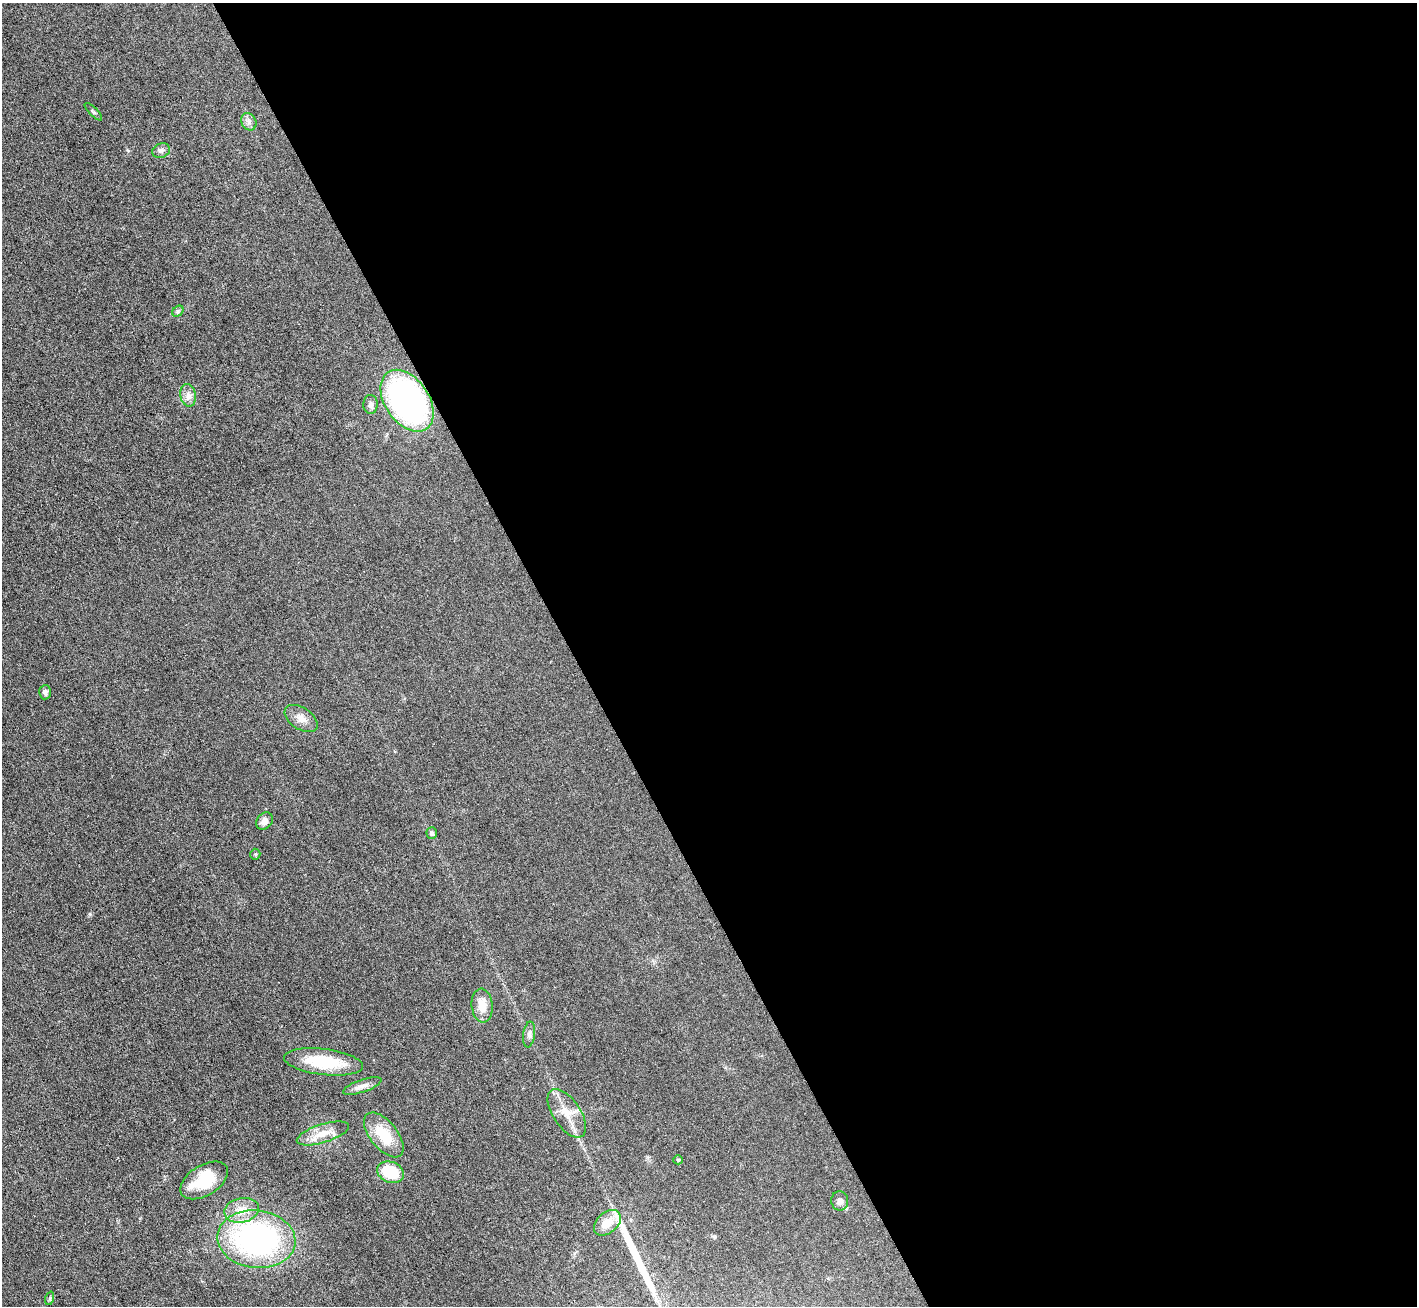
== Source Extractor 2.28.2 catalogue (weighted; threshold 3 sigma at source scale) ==
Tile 8 of 4 x 4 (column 4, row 2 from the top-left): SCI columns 4247-5661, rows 2759-4062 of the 5664 x 5653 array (HDU 1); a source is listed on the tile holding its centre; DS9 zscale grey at full resolution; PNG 1419 x 1308 px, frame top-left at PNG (2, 3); each listed source drawn as its Kron ellipse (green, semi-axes under 4 px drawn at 4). Shown black and unused: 60% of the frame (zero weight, under 3 of 6 exposures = <1% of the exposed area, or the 3 px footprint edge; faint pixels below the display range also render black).
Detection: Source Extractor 2.28.2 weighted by HDU 2 'WHT'; one run over the whole footprint, this tile lists its part. Background 0.0264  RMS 0.0037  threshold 0.0152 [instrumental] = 3 sigma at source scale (4.09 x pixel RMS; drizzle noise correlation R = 1.36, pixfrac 0.8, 0.05/0.05 arcsec/px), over >= 5 px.
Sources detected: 28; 1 long thin detection or spike segment (spike, bleed or trail) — neither listed nor drawn; the other 27 listed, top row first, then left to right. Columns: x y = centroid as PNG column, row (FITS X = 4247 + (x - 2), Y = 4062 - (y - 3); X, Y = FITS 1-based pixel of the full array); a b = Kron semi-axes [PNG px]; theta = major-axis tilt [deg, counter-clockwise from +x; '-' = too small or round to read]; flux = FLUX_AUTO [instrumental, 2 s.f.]
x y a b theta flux
93 112 12 3 -45 0.56
249 122 9 7 -60 1.4
161 151 9 7 20 1.1
178 311 6 5 - 0.66
188 395 11 7 -78 1.9
407 401 34 22 -56 95
370 404 9 7 88 1.3
45 692 7 6 - 1.1
301 718 18 10 -34 3.2
264 821 9 7 50 2.2
432 833 6 5 - 0.94
255 854 5 5 - 0.44
482 1006 17 10 -84 5.3
529 1034 13 6 83 1.3
323 1062 39 13 -7 16
362 1086 20 6 19 2.1
567 1113 28 13 -56 6.4
323 1133 27 9 17 5.2
384 1135 26 13 -51 11
678 1160 4 4 - 0.35
390 1172 14 10 -21 12
204 1180 26 15 32 13
840 1201 9 8 - 1.5
242 1210 18 12 12 5
607 1223 15 10 41 5.7
256 1239 39 28 -7 80
50 1298 7 4 72 0.54
Overlapping masked pixels (flux is a lower limit): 1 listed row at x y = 407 401